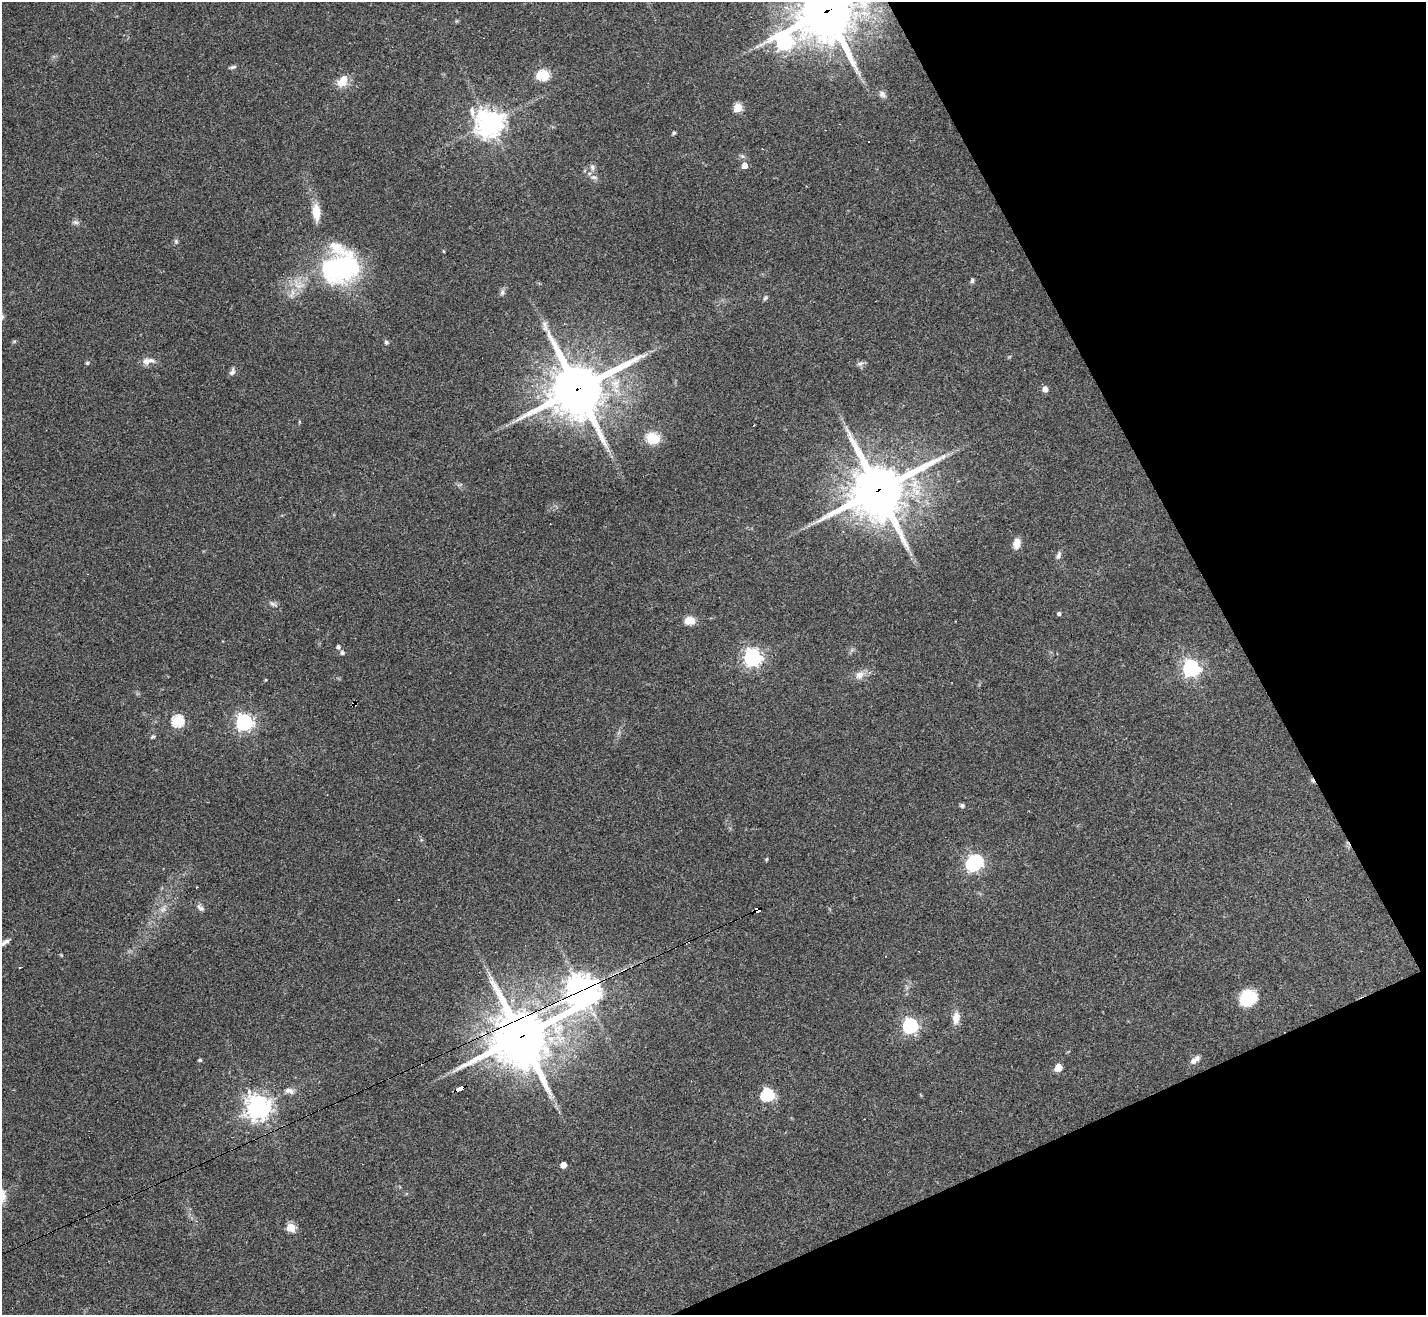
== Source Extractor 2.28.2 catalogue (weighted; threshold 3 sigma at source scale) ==
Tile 12 of 4 x 4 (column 4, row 3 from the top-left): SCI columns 4274-5697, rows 1598-2910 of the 5697 x 5686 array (HDU 1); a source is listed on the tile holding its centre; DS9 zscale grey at full resolution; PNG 1428 x 1317 px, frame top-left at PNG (2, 2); no overlay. Shown black and unused: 21% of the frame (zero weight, under 3 of 4 exposures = <1% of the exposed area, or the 3 px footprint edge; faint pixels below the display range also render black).
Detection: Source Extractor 2.28.2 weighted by HDU 2 'WHT'; one run over the whole footprint, this tile lists its part. Background 0.103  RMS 0.0059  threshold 0.0266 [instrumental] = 3 sigma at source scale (4.5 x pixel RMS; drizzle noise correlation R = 1.50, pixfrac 1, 0.05/0.05 arcsec/px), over >= 5 px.
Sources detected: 82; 1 too faint to see at this stretch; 3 inside a brighter object's white glare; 7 cosmic-ray / hot-pixel residue — not listed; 3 inside a brighter listed object's ellipse — not listed separately; the other 68 listed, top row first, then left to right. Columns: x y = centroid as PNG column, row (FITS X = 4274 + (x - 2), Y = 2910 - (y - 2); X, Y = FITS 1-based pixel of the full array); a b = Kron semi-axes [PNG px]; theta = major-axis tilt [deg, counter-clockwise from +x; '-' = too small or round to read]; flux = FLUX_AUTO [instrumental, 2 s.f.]
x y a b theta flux
827 11 18 17 - 3400
784 42 9 9 - 180
233 67 8 5 15 1.2
544 75 6 5 - 33
343 81 15 10 56 8.2
882 94 11 7 -44 2.2
738 108 5 5 - 25
472 112 15 6 -83 3.5
489 123 9 9 - 640
674 133 5 4 - 0.93
869 141 3 3 - 1.1
745 165 5 5 - 6.1
592 167 9 6 -76 1.9
593 177 11 6 -13 2
316 212 19 9 -85 9.4
76 222 8 6 -20 1.6
176 241 7 5 -70 1.2
444 251 4 3 - 0.6
342 267 38 31 -12 77
972 281 7 5 87 1.1
502 293 8 7 - 1.7
766 298 7 5 42 1.1
545 328 12 7 -75 3.4
386 342 6 5 - 1.1
146 361 11 9 23 3.8
87 363 5 4 - 1.1
860 364 9 5 14 1.7
232 372 10 6 64 2.1
577 389 19 17 30 3300
1045 389 5 4 - 4.4
653 438 17 14 -16 12
878 490 19 18 - 3100
1017 543 10 7 79 6.1
1059 555 10 6 70 1.9
273 604 13 5 -25 1.8
1059 614 4 4 - 1.4
690 620 9 7 -4 8.8
338 647 5 4 - 1.6
342 653 5 4 - 1.5
752 657 7 7 - 250
1191 668 7 6 - 220
859 675 13 11 40 4.6
265 680 3 3 - 0.54
355 704 3 3 - 1.6
178 721 6 6 - 64
244 723 6 6 - 220
152 737 7 4 26 0.88
962 805 6 5 - 1.5
767 859 5 3 - 0.59
974 863 9 6 42 180
163 909 10 7 49 2.8
202 909 8 7 - 1.8
758 910 6 4 23 130
5 942 13 5 35 2.4
582 991 12 10 61 860
1248 998 17 15 43 22
956 1018 15 9 84 5.6
910 1026 6 6 - 150
521 1036 19 19 - 3300
1197 1058 10 7 38 2.3
200 1060 4 3 - 1
1058 1068 5 5 - 14
460 1089 7 4 22 49
289 1091 14 7 -13 3.4
767 1095 6 6 - 76
258 1107 8 8 - 570
563 1165 5 4 - 6.4
291 1228 5 5 - 25
Overlapping masked pixels (flux is a lower limit): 8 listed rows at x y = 827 11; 577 389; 878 490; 355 704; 758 910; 582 991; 521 1036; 460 1089
Isophote crosses this tile's border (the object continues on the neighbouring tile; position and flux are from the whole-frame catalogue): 2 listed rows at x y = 827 11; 5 942